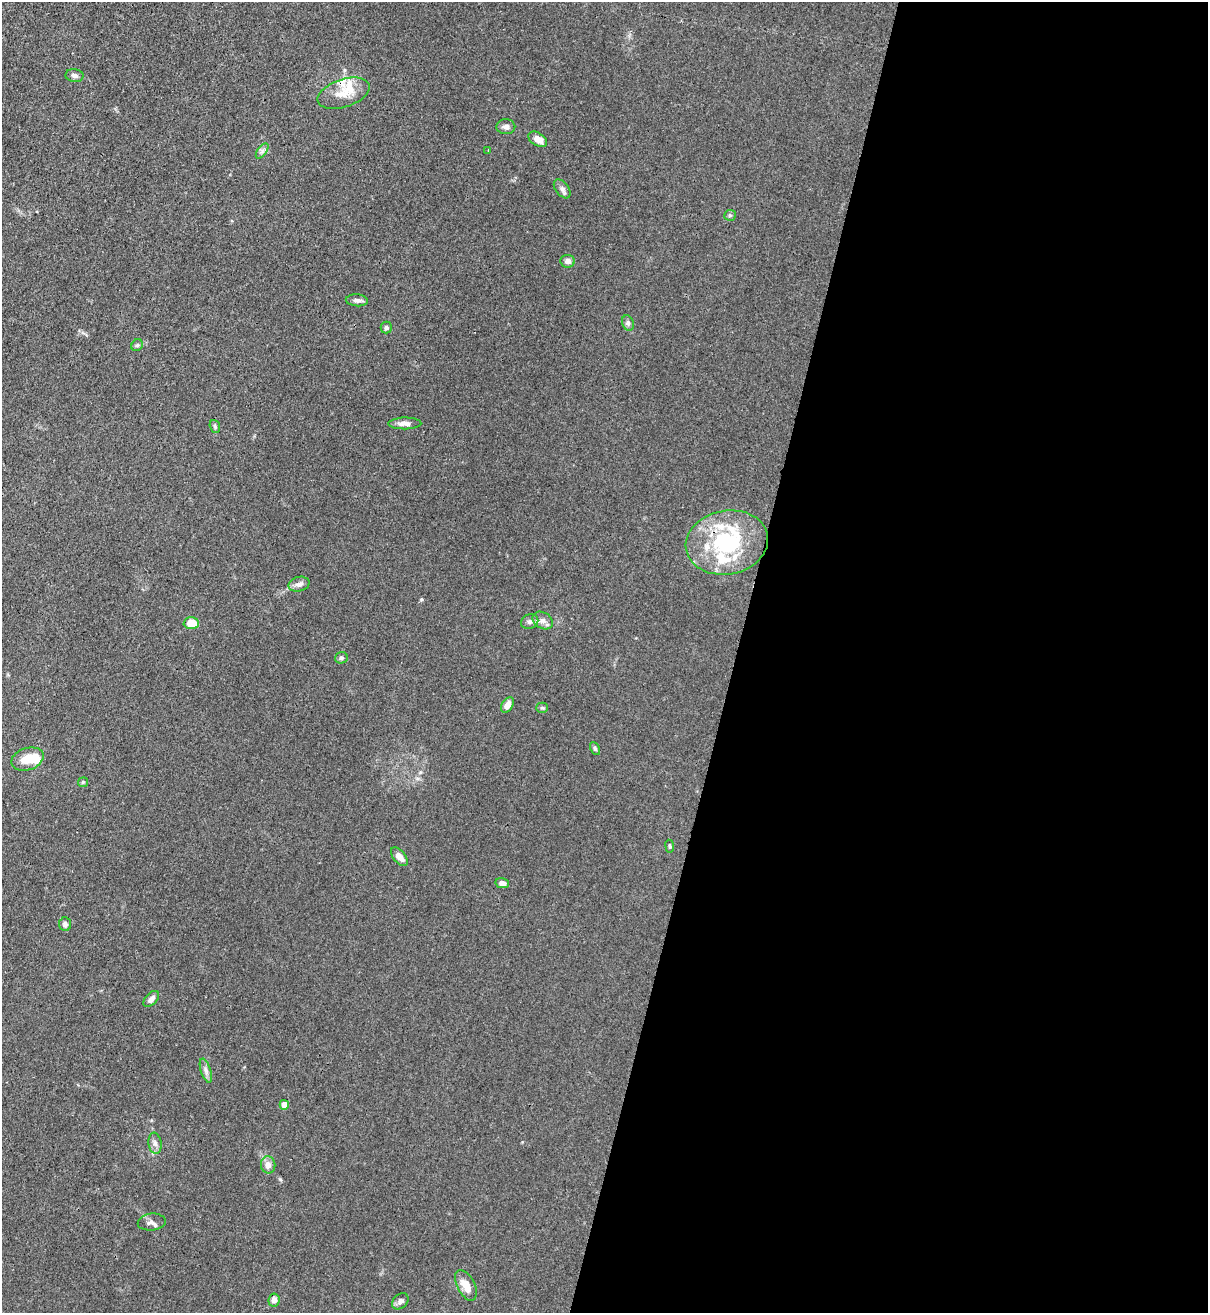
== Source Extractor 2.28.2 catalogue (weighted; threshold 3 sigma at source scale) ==
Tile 12 of 4 x 4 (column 4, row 3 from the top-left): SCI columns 3833-5038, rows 1343-2653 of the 5383 x 5306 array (HDU 1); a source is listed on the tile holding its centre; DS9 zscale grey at full resolution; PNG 1210 x 1315 px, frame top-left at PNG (2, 2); each listed source drawn as its Kron ellipse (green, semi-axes under 4 px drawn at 4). Shown black and unused: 39% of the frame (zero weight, under 3 of 4 exposures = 7% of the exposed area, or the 3 px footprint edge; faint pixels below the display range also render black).
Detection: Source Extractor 2.28.2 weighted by HDU 2 'WHT'; one run over the whole footprint, this tile lists its part. Background 0.0271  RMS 0.0029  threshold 0.0132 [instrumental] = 3 sigma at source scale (4.5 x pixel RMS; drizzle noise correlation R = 1.50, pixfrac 1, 0.05/0.05 arcsec/px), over >= 5 px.
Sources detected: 47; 1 inside a brighter object's white glare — neither listed nor drawn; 7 inside a brighter listed object's ellipse — not listed separately; the other 39 listed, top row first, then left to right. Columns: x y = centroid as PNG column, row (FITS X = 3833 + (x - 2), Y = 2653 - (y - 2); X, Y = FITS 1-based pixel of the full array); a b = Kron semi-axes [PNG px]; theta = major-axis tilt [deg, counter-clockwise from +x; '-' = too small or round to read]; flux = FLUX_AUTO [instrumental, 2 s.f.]
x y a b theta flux
74 75 9 6 -8 0.97
344 93 27 14 18 5.9
506 127 9 7 1 1.1
538 139 10 6 -33 2.4
488 150 3 2 - 0.23
262 151 9 4 53 0.81
562 189 11 6 -52 0.97
730 215 6 5 - 0.49
568 261 7 6 - 1.3
357 300 11 6 -4 1.1
628 323 8 5 -73 0.8
386 328 6 5 - 0.61
137 345 6 5 - 0.51
405 423 16 6 1 1.9
215 426 6 5 - 0.52
727 542 41 32 11 28
299 584 11 7 15 1.3
543 621 11 8 -31 1.5
530 622 9 7 22 1
191 623 7 6 - 5.2
341 658 6 5 - 0.6
507 705 8 5 61 2.2
542 708 5 5 - 0.44
595 748 7 4 -63 0.47
27 759 16 11 18 5
83 782 5 5 - 0.4
670 846 6 4 -83 0.45
399 857 11 6 -50 2.1
502 883 7 5 -11 1.5
65 924 7 6 - 0.97
151 999 9 5 46 1.3
206 1070 12 5 -72 1.2
284 1105 5 4 - 2.7
155 1143 11 6 -82 1.2
268 1165 8 7 - 2
152 1222 14 8 6 1.4
466 1285 16 8 -63 3.9
274 1300 6 6 - 1.6
400 1301 9 7 43 1
Overlapping masked pixels (flux is a lower limit): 1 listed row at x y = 727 542